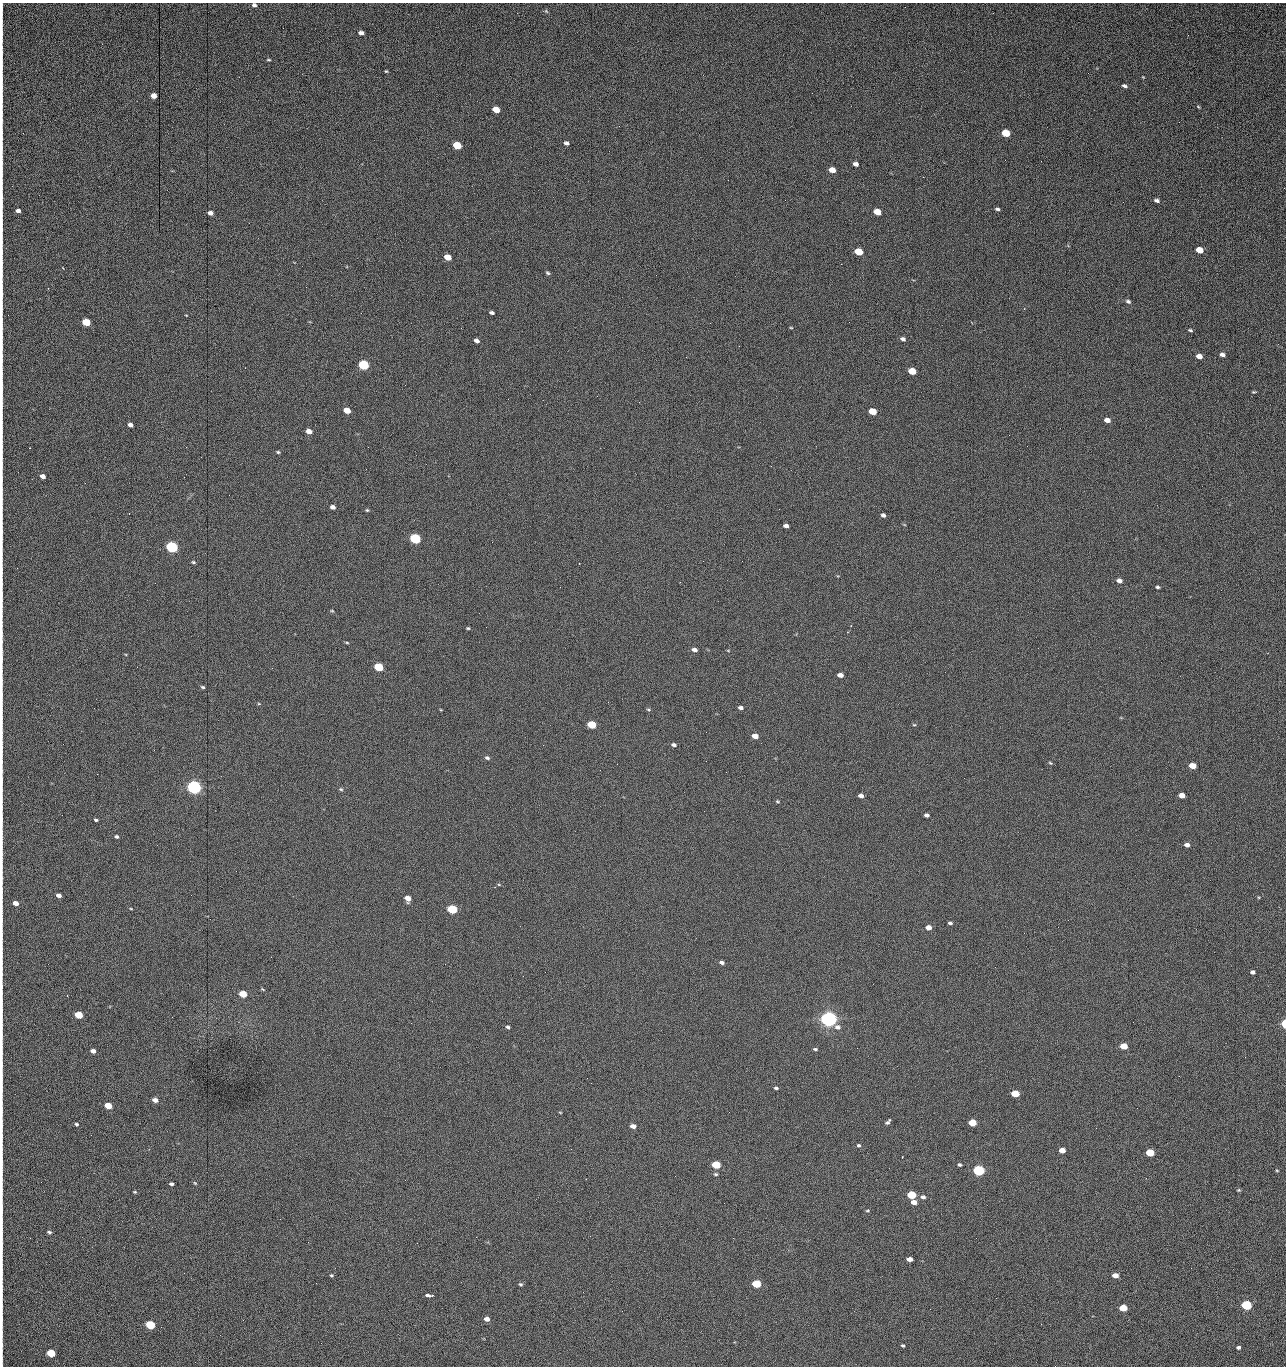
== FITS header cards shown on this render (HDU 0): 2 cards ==
NAXIS1  =                 1284 /fastest changing axis
NAXIS2  =                 1364 /next to fastest changing axis

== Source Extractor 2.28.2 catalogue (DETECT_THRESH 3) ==
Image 1284 x 1364 px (HDU 0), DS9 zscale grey, 1 PNG px = 1 image px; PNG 1288 x 1368 px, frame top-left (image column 1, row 1364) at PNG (2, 3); no overlay
Background 286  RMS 19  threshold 57.2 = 3 sigma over >= 5 px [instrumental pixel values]
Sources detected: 195; all 195 listed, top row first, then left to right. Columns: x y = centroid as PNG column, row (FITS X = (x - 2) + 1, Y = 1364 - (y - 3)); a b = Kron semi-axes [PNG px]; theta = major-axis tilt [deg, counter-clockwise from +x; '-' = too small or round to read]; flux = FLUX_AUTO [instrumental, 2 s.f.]
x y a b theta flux
254 5 5 5 - 3.2e+03
546 11 6 4 -46 1.6e+03
2 23 15 2 90 3.7e+03
361 33 5 4 - 5.2e+03
1188 35 3 2 - 1.3e+03
2 53 12 2 90 2.7e+03
269 60 5 3 - 1.4e+03
386 71 3 3 - 1.4e+03
1124 86 6 4 -18 2.9e+03
154 96 5 4 - 9.2e+03
2 99 17 2 90 4.3e+03
1198 107 5 3 - 1.1e+03
496 110 5 4 - 2.3e+04
1179 122 3 2 - 1.2e+03
1006 133 6 5 - 4.4e+04
566 143 5 4 - 3.5e+03
457 145 6 5 - 5.3e+04
1041 161 2 2 - 1.7e+03
855 164 5 4 - 6.1e+03
2 170 12 2 90 2.7e+03
832 170 6 4 -19 1.6e+04
923 177 2 2 - 1.8e+04
1157 201 5 3 - 3.8e+03
1123 202 2 2 - 7.4e+02
2 205 16 2 90 3.4e+03
997 209 5 3 - 2.6e+03
18 211 4 3 - 4.9e+03
877 212 6 4 -23 2.9e+04
210 213 5 4 - 6.1e+03
1199 250 6 4 -23 2.4e+04
859 252 6 4 -21 4.1e+04
448 257 5 4 - 2.0e+04
841 264 2 2 - 2.6e+04
548 273 5 4 - 2.1e+03
656 275 2 2 - 7.8e+02
306 287 2 2 - 8.0e+02
2 295 13 2 90 2.9e+03
1128 301 6 4 -24 3.1e+03
1024 309 4 2 - 7.8e+02
491 313 5 3 - 2.9e+03
186 315 3 2 - 7.9e+02
86 322 5 4 - 5.2e+04
849 322 2 2 - 7.8e+02
710 323 2 2 - 3.4e+03
2 327 11 2 90 2.4e+03
791 328 5 3 - 1.1e+03
1190 330 4 3 - 2.0e+03
903 339 5 4 - 3.9e+03
476 341 5 4 - 5.1e+03
739 346 2 2 - 5.9e+02
1222 355 5 4 - 4.7e+03
1199 356 5 4 - 1.0e+04
363 365 6 5 - 1.6e+05
912 371 6 4 -18 4.0e+04
2 386 24 2 90 5.8e+03
1255 392 5 3 - 2.8e+03
347 410 5 4 - 2.0e+04
872 411 6 4 -18 3.4e+04
1107 420 5 4 - 9.7e+03
130 425 5 4 - 4.9e+03
309 431 5 4 - 9.9e+03
1009 435 2 2 - 3.2e+03
186 447 2 2 - 4.3e+03
278 452 4 4 - 1.7e+03
2 463 9 2 90 2.1e+03
43 476 5 4 - 5.9e+03
85 483 3 2 - 1.0e+03
332 507 5 4 - 5.3e+03
367 510 4 4 - 1.6e+03
129 513 2 2 - 6.4e+02
883 515 4 4 - 3.4e+03
786 526 5 3 - 5.0e+03
2 532 11 2 90 2.3e+03
415 539 6 5 - 1.9e+05
492 542 2 2 - 2.6e+03
172 547 6 5 - 3.2e+05
742 561 2 2 - 6.7e+02
193 562 5 4 - 1.7e+03
1119 581 6 5 - 5.8e+03
560 587 3 2 - 9.2e+02
1157 587 4 3 - 2.2e+03
332 611 5 3 - 1.1e+03
468 628 4 3 - 1.5e+03
347 643 5 3 - 1.3e+03
694 650 5 4 - 5.3e+03
728 650 5 3 - 9.7e+02
379 667 6 4 -19 9.0e+04
840 675 5 4 - 7.7e+03
203 687 5 3 - 2.0e+03
259 704 5 3 - 1.1e+03
741 708 5 4 - 3.9e+03
648 709 5 3 - 1.5e+03
592 725 5 4 - 6.6e+04
914 725 5 3 - 1.3e+03
706 732 2 2 - 6.5e+02
755 736 5 4 - 1.5e+04
543 745 2 2 - 3.1e+03
674 745 4 3 - 3.5e+03
487 758 6 4 -18 2.8e+03
706 761 2 2 - 1.1e+03
1050 763 5 4 - 1.5e+03
617 764 2 2 - 1.2e+03
1193 766 5 4 - 2.7e+04
726 772 2 2 - 2.6e+03
194 787 6 5 - 7.0e+05
341 789 5 4 - 1.8e+03
1182 795 5 4 - 1.3e+04
861 796 5 4 - 6.0e+03
777 801 6 4 -8 1.5e+03
926 815 4 4 - 4.1e+03
96 820 4 3 - 2.0e+03
116 836 5 4 - 2.3e+03
1187 845 5 4 - 6.1e+03
59 895 5 4 - 5.8e+03
408 898 5 5 - 1.4e+04
16 903 5 4 - 9.9e+03
131 909 4 3 - 1.1e+03
452 909 6 4 -15 1.2e+05
950 923 4 3 - 2.8e+03
928 927 5 4 - 9.7e+03
722 962 5 3 - 3.8e+03
1253 972 4 4 - 4.2e+03
523 976 2 2 - 2.1e+03
243 994 5 4 - 3.4e+04
67 996 3 2 - 7.0e+02
78 1015 5 4 - 5.3e+04
829 1019 6 5 - 1.0e+06
411 1023 2 2 - 5.5e+03
1284 1024 5 3 - 5.1e+04
508 1027 4 3 - 2.1e+03
838 1027 7 6 - 5.3e+03
1124 1046 5 4 - 2.9e+04
857 1048 2 2 - 1.3e+03
815 1049 5 3 - 2.1e+03
93 1051 5 4 - 6.6e+03
1245 1057 2 2 - 2.0e+03
1179 1076 3 2 - 2.9e+03
776 1088 5 3 - 2.3e+03
2 1089 10 2 90 2.1e+03
1015 1094 5 4 - 4.8e+04
155 1100 5 4 - 7.6e+03
108 1106 5 4 - 3.2e+04
560 1112 5 3 - 1.0e+03
729 1112 2 2 - 8.1e+02
888 1122 6 3 49 2.9e+03
972 1123 5 4 - 4.4e+04
76 1124 5 4 - 2.0e+03
633 1126 5 4 - 9.0e+03
91 1135 2 2 - 2.5e+03
858 1145 5 4 - 2.0e+03
571 1149 2 2 - 1.0e+03
1062 1150 5 4 - 1.7e+04
1150 1153 5 4 - 5.8e+04
902 1157 3 2 - 7.0e+02
2 1163 15 2 90 3.4e+03
716 1165 5 4 - 7.8e+04
959 1165 4 3 - 2.3e+03
979 1170 6 4 -5 2.7e+05
1277 1170 4 3 - 1.1e+03
716 1174 5 4 - 1.9e+03
195 1183 6 3 -44 1.3e+03
171 1184 4 3 - 2.8e+03
1239 1190 5 4 - 1.4e+03
135 1192 4 3 - 1.4e+03
911 1195 5 4 - 8.4e+04
923 1197 6 5 - 3.9e+03
914 1202 5 4 - 9.8e+03
2 1208 20 2 90 4.2e+03
867 1211 5 4 - 1.5e+03
280 1219 2 2 - 2.0e+03
49 1232 5 4 - 2.4e+03
476 1237 2 2 - 9.0e+03
308 1242 2 2 - 2.0e+03
417 1243 2 2 - 5.6e+03
2 1245 17 2 90 3.8e+03
910 1259 5 4 - 9.0e+03
2 1272 13 2 90 2.4e+03
331 1275 4 4 - 1.7e+03
1115 1275 5 4 - 1.3e+04
520 1284 4 3 - 1.9e+03
756 1284 5 4 - 8.1e+04
428 1295 6 3 -8 8.1e+03
996 1298 2 2 - 2.8e+03
1246 1305 5 4 - 1.9e+05
1123 1308 5 4 - 4.6e+04
622 1311 2 2 - 8.1e+02
2 1318 10 2 90 2.1e+03
487 1319 5 4 - 7.7e+03
150 1325 5 4 - 1.0e+05
321 1343 2 2 - 1.5e+03
903 1346 3 3 - 2.1e+03
1238 1347 4 3 - 3.2e+03
51 1353 5 4 - 5.5e+04
2 1360 9 2 90 1.8e+03
1055 1366 2 2 - 2.1e+03
At the frame edge (FLAGS 8, measured only in part): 21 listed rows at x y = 254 5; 2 23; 2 53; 2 99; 2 170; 2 205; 18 211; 2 295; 2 327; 2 386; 2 463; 2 532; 1284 1024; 2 1089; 2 1163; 2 1208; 2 1245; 2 1272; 2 1318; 2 1360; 1055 1366

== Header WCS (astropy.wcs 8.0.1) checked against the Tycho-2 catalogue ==
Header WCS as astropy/WCSLIB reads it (CRVAL/CRPIX/CD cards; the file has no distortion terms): RA---TAN/DEC--TAN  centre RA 15:41:42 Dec +51:58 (235.43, +51.97 deg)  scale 1.26 arcsec/px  FOV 26.9' x 28.5'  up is +93 deg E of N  parity flipped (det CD > 0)
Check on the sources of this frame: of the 60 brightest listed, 11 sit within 2.0 arcsec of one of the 12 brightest Tycho-2 stars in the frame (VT <= 12.29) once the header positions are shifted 0.48 arcsec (0.24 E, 0.41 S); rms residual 1.03 arcsec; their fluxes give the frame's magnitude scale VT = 24.55 - 2.5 log10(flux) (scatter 0.17 mag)
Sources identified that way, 11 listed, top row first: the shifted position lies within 2.0 arcsec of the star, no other Tycho-2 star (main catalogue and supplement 1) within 4.0 arcsec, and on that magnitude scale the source's flux lands within +1.5 / -3 mag of the star's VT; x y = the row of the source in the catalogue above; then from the Tycho-2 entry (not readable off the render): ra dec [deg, ICRS J2000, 3 dp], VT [Tycho-2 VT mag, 2 dp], TYC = Tycho-2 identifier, HIP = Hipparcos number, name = IAU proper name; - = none
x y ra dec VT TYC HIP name
363 365 235.614 +52.064 11.61 3489-1132-1 - -
415 539 235.514 +52.049 11.19 3489-1407-1 - -
172 547 235.515 +52.133 11.12 3489-1380-1 - -
194 787 235.378 +52.130 9.31 3489-1322-1 76850 -
452 909 235.303 +52.042 11.52 3489-958-1 - -
829 1019 235.232 +51.912 9.59 3489-824-1 - -
979 1170 235.143 +51.862 10.97 3489-1016-1 - -
911 1195 235.131 +51.886 12.29 3489-908-1 - -
756 1284 235.084 +51.941 11.45 3489-1346-1 - -
1246 1305 235.062 +51.771 11.53 3489-1453-1 - -
150 1325 235.075 +52.152 11.74 3489-912-1 - -